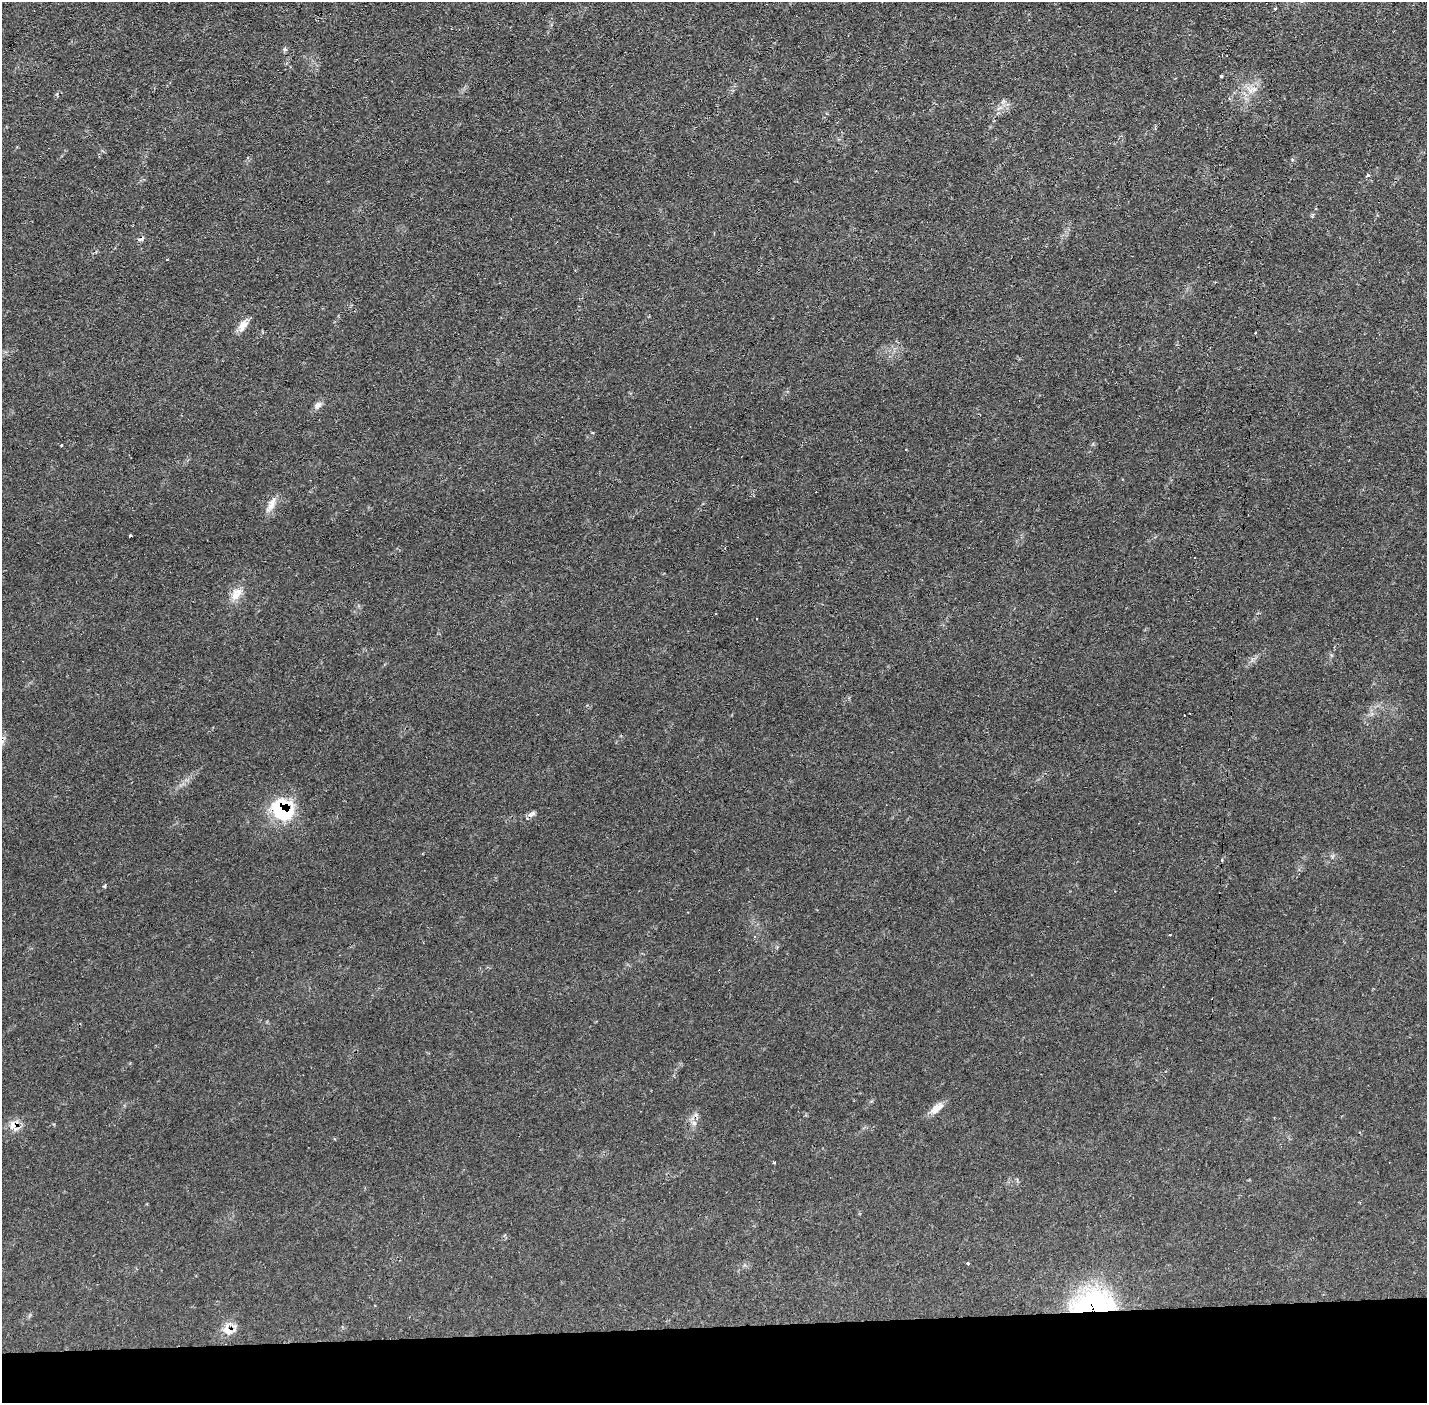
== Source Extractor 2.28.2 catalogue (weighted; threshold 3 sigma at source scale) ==
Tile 8 of 3 x 3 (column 2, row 3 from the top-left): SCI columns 1426-2850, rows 51-1451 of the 4275 x 4309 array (HDU 1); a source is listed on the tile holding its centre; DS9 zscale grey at full resolution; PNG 1429 x 1405 px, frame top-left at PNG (2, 2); no overlay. Shown black and unused: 5% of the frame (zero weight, under 2 of 3 exposures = <1% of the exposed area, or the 3 px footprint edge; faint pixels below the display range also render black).
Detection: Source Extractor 2.28.2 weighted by HDU 2 'WHT'; one run over the whole footprint, this tile lists its part. Background 0.0702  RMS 0.0062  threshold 0.0277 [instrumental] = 3 sigma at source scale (4.5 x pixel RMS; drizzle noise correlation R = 1.50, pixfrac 1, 0.05/0.05 arcsec/px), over >= 5 px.
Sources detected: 27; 5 cosmic-ray / hot-pixel residue — not listed; the other 22 listed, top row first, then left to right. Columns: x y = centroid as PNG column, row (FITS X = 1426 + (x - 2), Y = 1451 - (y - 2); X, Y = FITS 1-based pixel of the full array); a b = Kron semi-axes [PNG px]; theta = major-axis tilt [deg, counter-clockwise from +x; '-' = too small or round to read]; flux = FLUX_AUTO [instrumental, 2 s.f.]
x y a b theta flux
1276 9 3 3 - 2
1221 76 3 3 - 3.7
1251 91 9 4 82 2.5
141 239 9 5 35 1.8
167 259 3 2 - 0.42
243 325 16 9 56 5.6
318 405 11 9 50 2.7
906 450 3 2 - 0.4
272 504 20 8 69 5.3
236 594 19 12 53 7.6
282 810 27 23 -43 40
533 813 6 5 - 1.4
1222 860 4 3 - 1.4
105 886 4 3 - 0.82
1169 935 3 2 - 0.95
937 1108 21 9 36 5.4
694 1123 7 6 - 2.1
14 1125 15 9 -57 5.7
774 1163 3 3 - 1
968 1263 3 3 - 1.5
1093 1303 55 27 6 77
227 1330 19 12 -65 7.3
Overlapping masked pixels (flux is a lower limit): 6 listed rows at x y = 141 239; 282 810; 694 1123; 14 1125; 1093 1303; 227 1330
Unlisted compact peaks at least as high as the median listed source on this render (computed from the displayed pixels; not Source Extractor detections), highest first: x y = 1368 175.